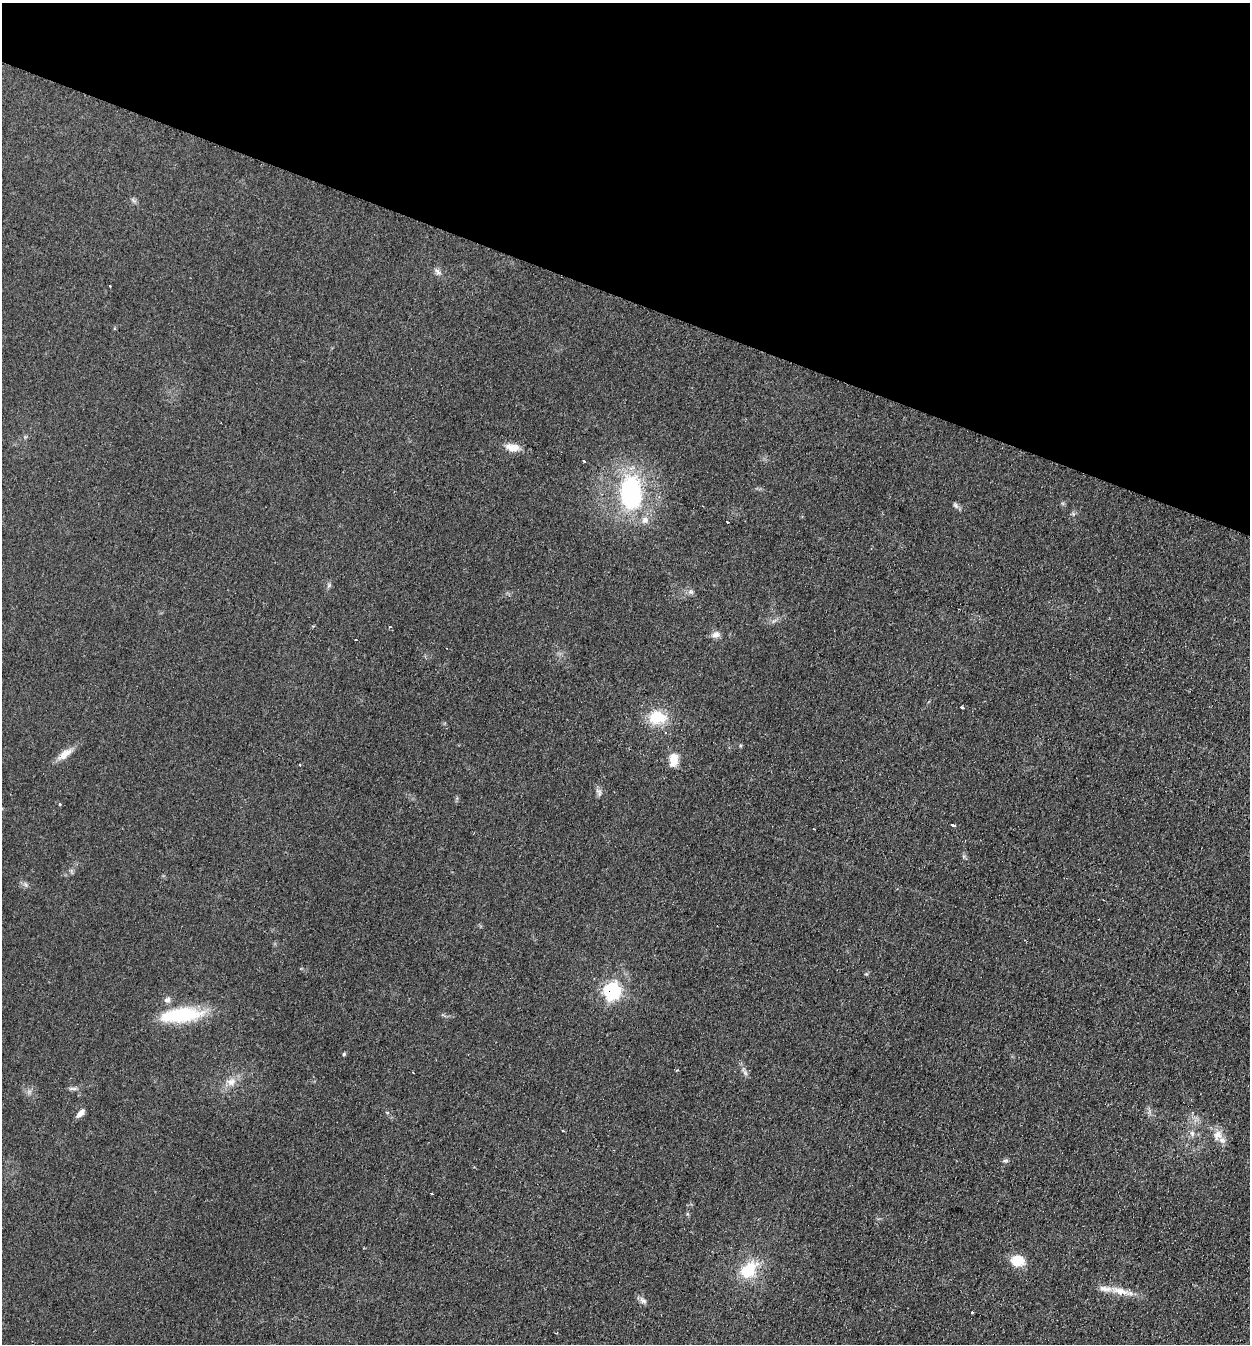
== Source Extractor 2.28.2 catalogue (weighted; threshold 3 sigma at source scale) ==
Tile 2 of 4 x 4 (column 2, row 1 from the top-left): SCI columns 1529-2776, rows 4029-5370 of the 5413 x 5374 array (HDU 1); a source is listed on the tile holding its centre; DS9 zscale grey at full resolution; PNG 1252 x 1346 px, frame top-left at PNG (2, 3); no overlay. Shown black and unused: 22% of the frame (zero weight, under 2 of 3 exposures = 2% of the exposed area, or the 3 px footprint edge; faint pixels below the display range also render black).
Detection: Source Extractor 2.28.2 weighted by HDU 2 'WHT'; one run over the whole footprint, this tile lists its part. Background 0.0753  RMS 0.01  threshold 0.047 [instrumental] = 3 sigma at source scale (4.5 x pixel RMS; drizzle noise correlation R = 1.50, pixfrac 1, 0.05/0.05 arcsec/px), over >= 5 px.
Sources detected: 46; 6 cosmic-ray / hot-pixel residue — not listed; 3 inside a brighter listed object's ellipse — not listed separately; the other 37 listed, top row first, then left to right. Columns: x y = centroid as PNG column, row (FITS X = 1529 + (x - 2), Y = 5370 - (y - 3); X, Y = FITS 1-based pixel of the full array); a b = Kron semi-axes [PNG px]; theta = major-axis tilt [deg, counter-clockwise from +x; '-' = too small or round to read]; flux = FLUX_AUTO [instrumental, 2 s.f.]
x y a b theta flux
437 271 11 6 -46 3.5
513 447 18 9 -4 11
584 461 3 3 - 0.94
631 493 36 23 -89 130
955 505 9 5 -49 2.5
727 522 3 2 - 1.6
329 585 6 5 - 1.9
690 592 8 7 - 3
390 627 3 3 - 1.4
715 635 11 8 35 5
356 640 3 2 - 0.79
962 707 4 3 - 9.8
657 717 22 16 0 29
65 754 22 9 38 11
674 760 17 10 84 13
299 765 3 3 - 0.95
599 792 12 6 -54 3.6
953 825 4 3 - 3.4
814 829 2 2 - 0.84
26 885 7 4 -71 1.9
612 991 8 7 - 220
167 1000 9 8 - 3.7
181 1015 47 15 6 66
344 1054 4 4 - 1.4
745 1073 8 4 -53 2.6
231 1082 14 10 28 9.7
73 1089 13 4 3 2.7
80 1113 11 6 45 5.2
563 1130 3 3 - 2.4
1192 1133 8 6 -69 3.1
1217 1135 14 10 60 9.1
1005 1161 7 4 1 1.8
431 1193 3 2 - 1.4
1018 1261 13 11 -6 22
748 1270 20 14 46 37
1120 1291 27 9 -13 15
643 1300 12 6 -42 3.8
Overlapping masked pixels (flux is a lower limit): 1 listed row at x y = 612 991